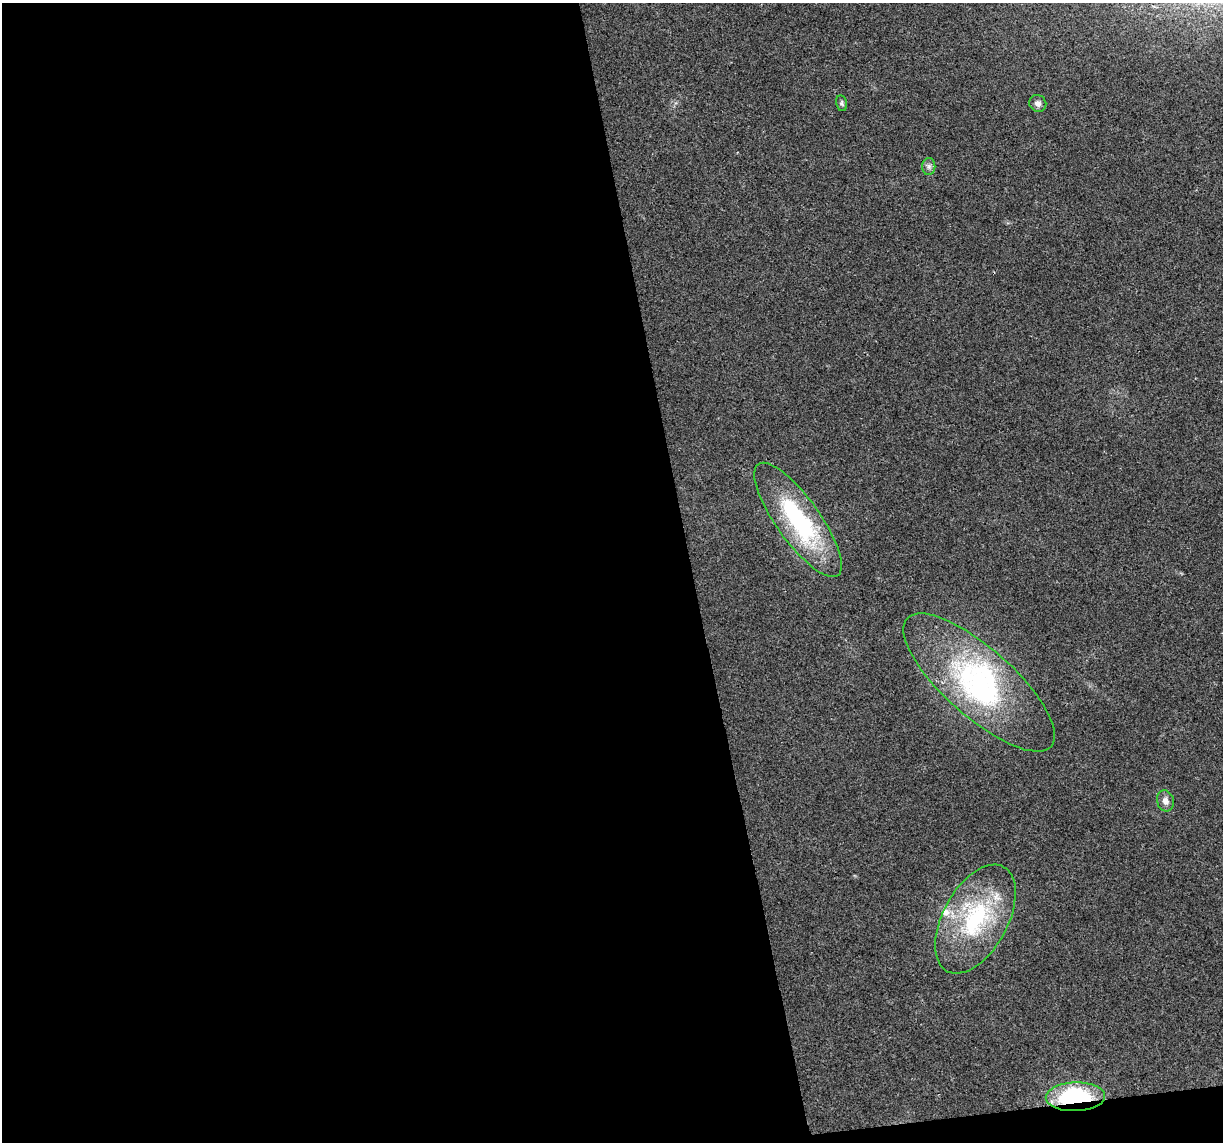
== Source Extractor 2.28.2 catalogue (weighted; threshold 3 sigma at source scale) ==
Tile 13 of 4 x 4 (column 1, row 4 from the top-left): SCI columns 1-1221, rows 74-1213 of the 4883 x 4659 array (HDU 1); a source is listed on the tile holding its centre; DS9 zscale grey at full resolution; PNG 1225 x 1144 px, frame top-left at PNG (2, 3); each listed source drawn as its Kron ellipse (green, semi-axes under 4 px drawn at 4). Shown black and unused: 58% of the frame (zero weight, under 2 of 3 exposures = <1% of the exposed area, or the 3 px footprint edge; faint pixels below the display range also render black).
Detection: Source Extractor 2.28.2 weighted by HDU 2 'WHT'; one run over the whole footprint, this tile lists its part. Background 0.0499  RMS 0.0068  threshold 0.0307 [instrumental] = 3 sigma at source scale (4.5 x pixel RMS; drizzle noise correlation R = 1.50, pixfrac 1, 0.0396/0.0396 arcsec/px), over >= 5 px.
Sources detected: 11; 1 inside a brighter object's white glare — neither listed nor drawn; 2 inside a brighter listed object's ellipse — not listed separately; the other 8 listed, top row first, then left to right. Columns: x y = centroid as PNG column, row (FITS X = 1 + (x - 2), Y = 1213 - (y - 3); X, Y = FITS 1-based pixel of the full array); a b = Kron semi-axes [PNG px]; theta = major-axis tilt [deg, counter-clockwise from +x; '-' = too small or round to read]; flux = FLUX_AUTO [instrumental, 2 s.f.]
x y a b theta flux
841 103 8 5 -80 1.4
1038 103 9 8 - 3.2
929 166 8 6 -90 2.1
798 520 68 22 -54 89
979 682 96 34 -42 120
1165 801 11 8 -74 4.2
975 919 59 32 61 78
1075 1097 30 14 2 75
Overlapping masked pixels (flux is a lower limit): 1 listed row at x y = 1075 1097